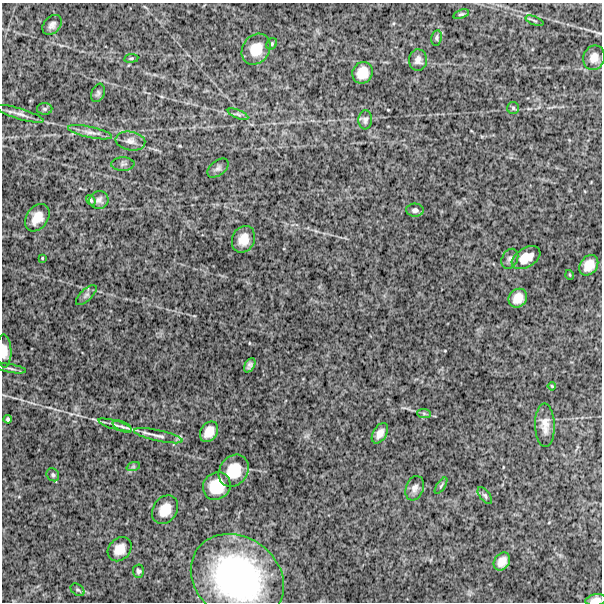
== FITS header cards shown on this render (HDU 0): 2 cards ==
NAXIS1  =                  600
NAXIS2  =                  600

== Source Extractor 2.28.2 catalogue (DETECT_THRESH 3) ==
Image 600 x 600 px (HDU 0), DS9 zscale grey, 1 PNG px = 1 image px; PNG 604 x 604 px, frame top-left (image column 1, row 600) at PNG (2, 3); each listed source drawn as its Kron ellipse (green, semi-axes under 4 px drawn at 4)
Background 1400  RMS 260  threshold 776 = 3 sigma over >= 5 px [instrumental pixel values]
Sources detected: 58; all 58 listed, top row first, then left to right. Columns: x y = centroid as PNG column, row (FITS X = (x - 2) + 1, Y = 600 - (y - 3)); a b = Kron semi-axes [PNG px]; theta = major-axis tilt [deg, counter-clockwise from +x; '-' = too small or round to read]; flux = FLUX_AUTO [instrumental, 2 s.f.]
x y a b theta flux
461 14 8 4 17 3.0e+04
534 21 9 3 -21 2.5e+04
52 25 11 8 48 8.3e+04
436 38 8 5 81 3.6e+04
272 44 6 5 - 3.0e+04
256 49 16 13 55 3.1e+05
131 58 7 3 8 2.1e+04
594 58 12 10 70 1.6e+05
418 60 11 9 88 9.0e+04
362 73 11 10 - 2.5e+05
98 93 9 6 69 4.4e+04
513 108 6 6 - 2.9e+04
45 109 8 6 0 3.5e+04
19 114 25 5 -17 1.0e+05
238 114 11 4 -22 4.5e+04
365 120 9 7 85 5.3e+04
90 132 22 5 -12 1.2e+05
130 141 15 9 -10 1.0e+05
123 164 11 6 0 4.9e+04
218 168 12 7 39 5.8e+04
91 200 6 4 -54 3.1e+04
99 200 9 9 - 7.3e+04
415 210 9 6 -3 6.1e+04
37 218 15 10 55 2.3e+05
243 239 14 11 65 2.2e+05
42 258 4 3 - 1.4e+04
526 258 16 9 31 2.7e+05
510 259 10 8 64 6.7e+04
589 265 11 8 54 2.0e+05
570 275 5 3 - 1.4e+04
86 295 13 5 44 6.2e+04
518 298 10 8 49 1.8e+05
4 351 17 7 -88 1.5e+05
250 365 8 5 59 5.9e+04
11 368 15 3 -9 4.4e+04
552 386 4 2 - 1.6e+04
424 413 7 4 -1 3.5e+04
8 419 4 4 - 2.9e+04
115 425 17 4 -16 8.2e+04
545 425 22 10 -88 1.8e+05
122 426 10 4 -25 5.9e+04
209 432 11 8 56 1.9e+05
380 433 11 6 58 1.1e+05
158 436 25 5 -12 1.2e+05
133 467 7 4 19 2.8e+04
234 471 17 14 54 4.4e+05
53 475 7 6 - 3.3e+04
217 486 14 13 - 4.4e+05
441 486 9 3 56 3.2e+04
415 488 13 8 70 9.7e+04
485 496 10 5 -52 4.0e+04
165 510 15 12 54 2.7e+05
120 549 13 10 46 2.0e+05
502 562 9 7 55 1.4e+05
138 571 6 5 - 4.2e+04
237 578 49 41 -36 3.9e+06
77 590 8 5 -39 3.4e+04
596 600 10 5 8 1.1e+05
At the frame edge (FLAGS 8, measured only in part): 2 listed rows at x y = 4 351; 596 600